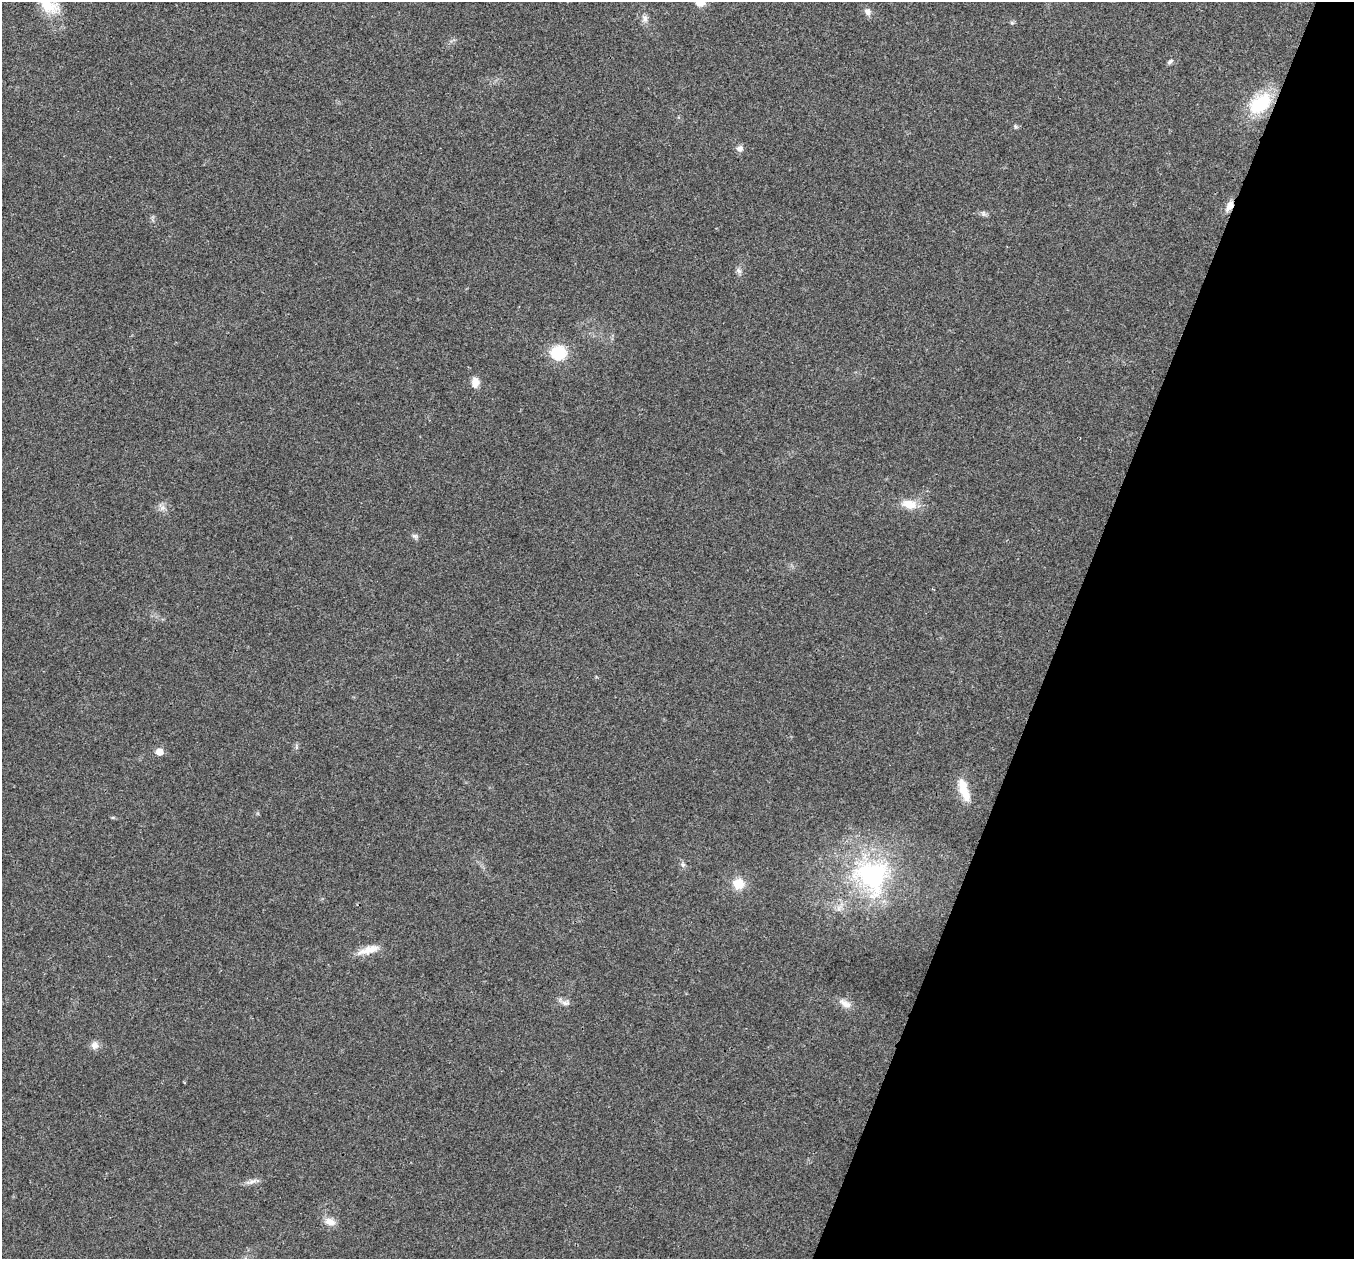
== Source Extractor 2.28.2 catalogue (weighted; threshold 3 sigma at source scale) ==
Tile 8 of 4 x 4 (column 4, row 2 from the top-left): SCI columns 4061-5412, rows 2651-3907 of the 5419 x 5431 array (HDU 1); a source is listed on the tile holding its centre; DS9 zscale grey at full resolution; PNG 1356 x 1261 px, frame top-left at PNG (2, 2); no overlay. Shown black and unused: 21% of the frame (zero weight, under 3 of 4 exposures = <1% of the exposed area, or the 3 px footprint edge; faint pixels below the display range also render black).
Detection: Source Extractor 2.28.2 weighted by HDU 2 'WHT'; one run over the whole footprint, this tile lists its part. Background 0.021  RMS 0.004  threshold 0.0182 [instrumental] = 3 sigma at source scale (4.5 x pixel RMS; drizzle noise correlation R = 1.50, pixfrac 1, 0.05/0.05 arcsec/px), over >= 5 px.
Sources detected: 28; all 28 listed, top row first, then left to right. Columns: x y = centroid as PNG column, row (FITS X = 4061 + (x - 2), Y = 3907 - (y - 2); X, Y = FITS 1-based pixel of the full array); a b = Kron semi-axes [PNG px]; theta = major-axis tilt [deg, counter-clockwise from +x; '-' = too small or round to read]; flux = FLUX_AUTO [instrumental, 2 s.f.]
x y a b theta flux
700 3 10 8 3 4.1
49 6 26 18 -25 10
868 11 9 7 -58 1.9
645 18 11 7 -73 2
1012 23 6 4 -1 0.59
1170 62 9 4 37 0.92
1260 104 26 16 41 22
1015 126 6 5 - 0.62
740 148 7 7 - 1.9
1230 206 13 7 64 3
983 213 6 6 - 0.94
739 271 9 5 -58 1.1
558 353 18 16 -10 13
475 382 12 8 89 3.3
909 504 21 12 -11 6.3
162 508 7 4 19 1.2
414 536 9 5 -26 0.96
159 752 6 5 - 4.9
964 790 29 10 -72 7.7
683 865 6 5 - 0.8
872 875 55 48 -37 60
738 884 11 11 - 7.3
369 950 30 9 17 5.6
566 1003 12 7 5 1.7
845 1003 18 9 -31 3.1
95 1045 10 9 - 2.4
252 1181 15 5 22 1.9
330 1222 15 9 -17 3.4
Overlapping masked pixels (flux is a lower limit): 1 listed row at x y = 1230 206
Isophote crosses this tile's border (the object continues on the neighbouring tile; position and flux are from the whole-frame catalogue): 2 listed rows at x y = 700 3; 49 6